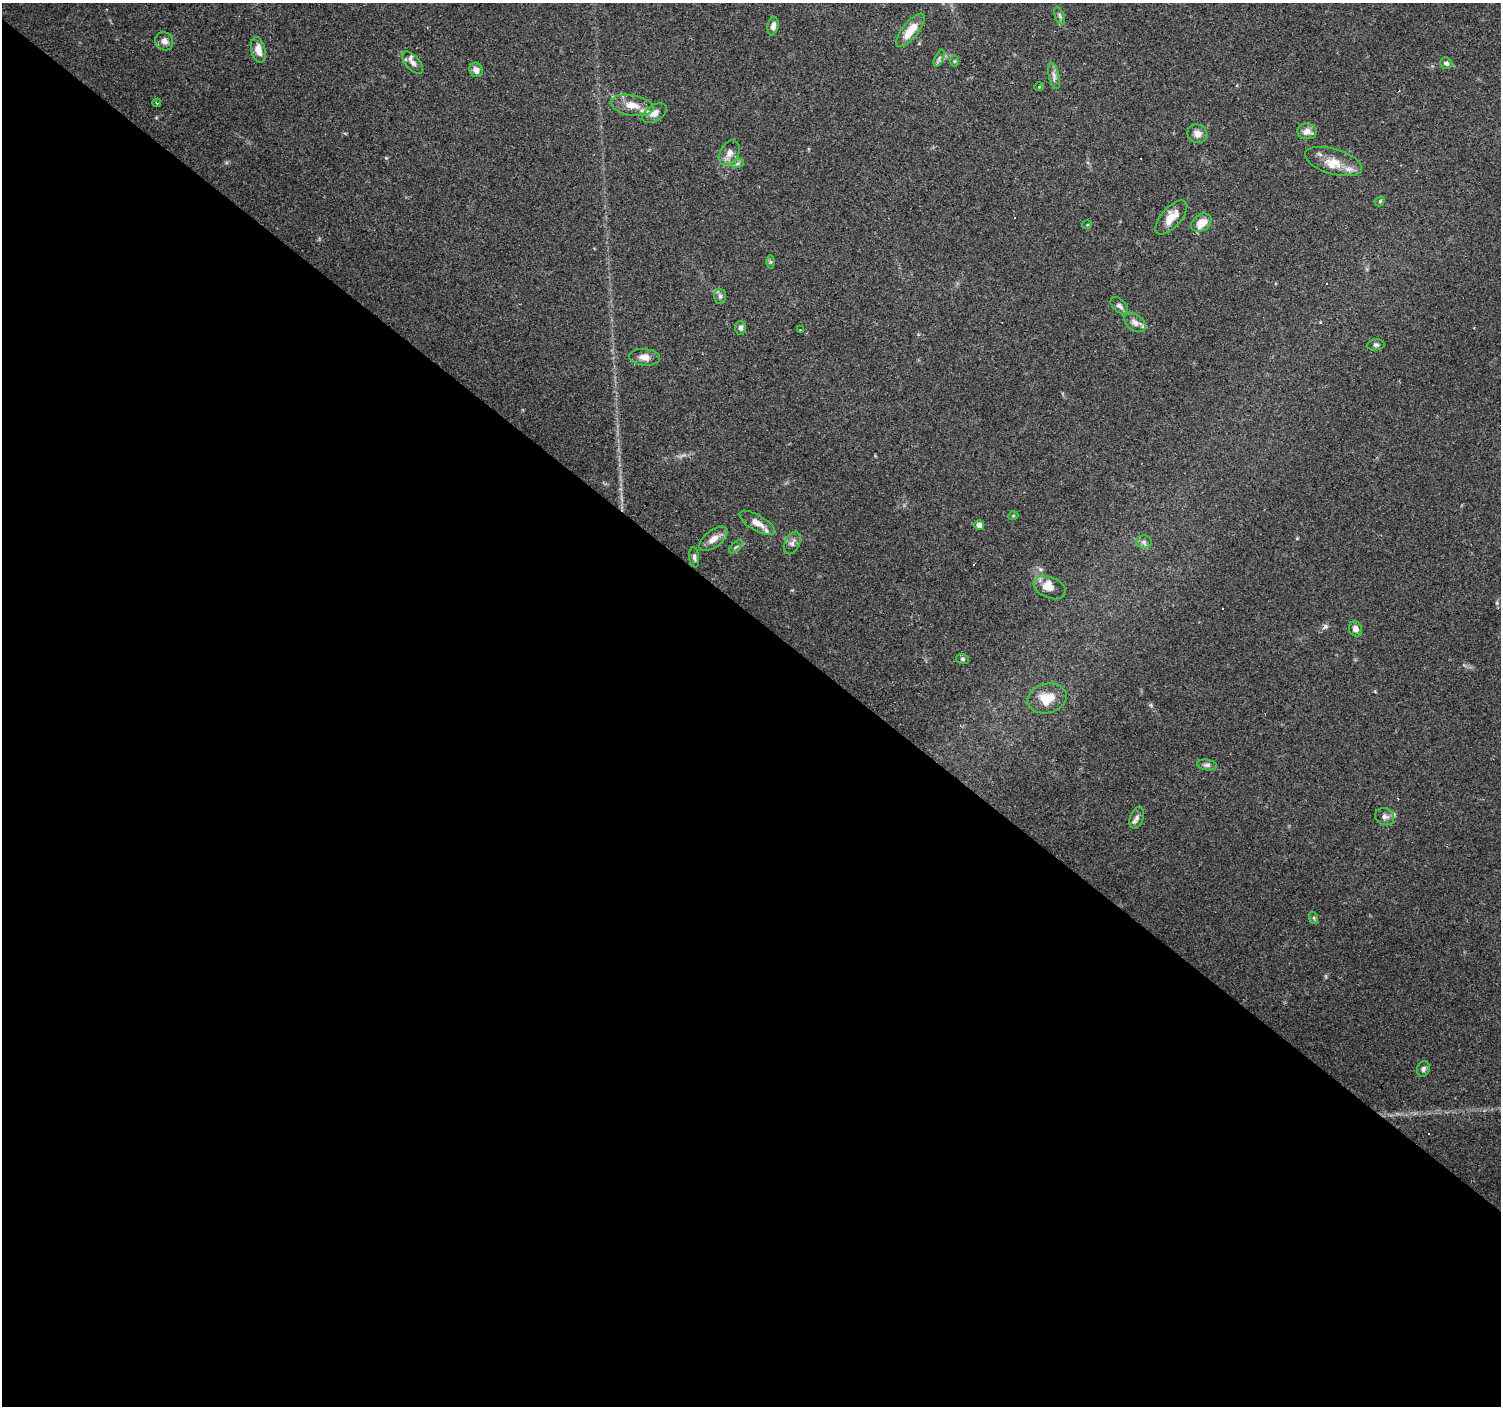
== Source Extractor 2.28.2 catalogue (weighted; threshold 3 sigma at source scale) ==
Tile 14 of 4 x 4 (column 2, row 4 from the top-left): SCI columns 1500-2998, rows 168-1571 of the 6000 x 6021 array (HDU 1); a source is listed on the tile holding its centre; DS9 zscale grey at full resolution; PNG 1503 x 1408 px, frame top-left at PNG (2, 3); each listed source drawn as its Kron ellipse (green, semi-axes under 4 px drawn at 4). Shown black and unused: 56% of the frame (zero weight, under 3 of 4 exposures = <1% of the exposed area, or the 3 px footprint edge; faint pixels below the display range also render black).
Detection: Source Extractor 2.28.2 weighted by HDU 2 'WHT'; one run over the whole footprint, this tile lists its part. Background 0.0746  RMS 0.0054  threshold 0.0242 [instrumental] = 3 sigma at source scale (4.5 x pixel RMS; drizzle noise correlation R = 1.50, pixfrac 1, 0.0396/0.0396 arcsec/px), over >= 5 px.
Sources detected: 61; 5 cosmic-ray / hot-pixel residue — neither listed nor drawn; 7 inside a brighter listed object's ellipse — not listed separately; the other 49 listed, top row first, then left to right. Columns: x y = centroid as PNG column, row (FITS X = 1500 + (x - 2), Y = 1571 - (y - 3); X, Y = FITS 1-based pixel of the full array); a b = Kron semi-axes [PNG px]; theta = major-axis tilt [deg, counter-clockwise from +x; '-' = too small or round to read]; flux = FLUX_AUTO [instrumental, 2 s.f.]
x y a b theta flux
1060 16 9 4 -67 1.2
773 26 9 5 81 2.7
910 30 20 7 51 9.5
164 41 9 8 - 3
258 50 13 7 -76 5.5
939 58 9 4 68 1.3
955 61 5 3 - 0.59
413 63 13 7 -48 2.7
1446 63 6 5 - 1.7
476 70 7 6 - 3.2
1054 76 13 5 -76 2.3
1039 87 5 3 - 0.45
157 103 4 3 - 0.67
632 105 22 10 -9 7
654 113 13 8 33 3.5
1307 131 10 8 -5 3.6
1197 134 10 9 - 3.7
729 153 13 9 61 3.8
1334 162 29 12 -16 9.4
738 163 6 4 19 1.1
1380 201 6 4 46 0.72
1171 217 21 10 49 8.4
1201 223 11 8 36 7.6
1087 225 5 3 - 0.5
770 262 6 4 90 0.85
720 296 7 6 - 1.5
1119 306 11 6 -44 2.1
1135 322 12 7 -37 2.8
740 328 7 5 -87 1.8
800 330 3 2 - 0.58
1376 345 9 5 6 1.2
645 357 15 8 -6 3.8
1013 516 5 3 - 0.51
757 523 20 7 -30 4.8
979 525 5 4 - 3.1
713 539 17 8 37 4.5
1144 542 8 6 -1 1.6
792 543 12 7 65 2.1
736 547 8 3 44 0.79
694 557 10 5 -84 1.5
1050 588 17 10 -24 5.7
1355 629 8 6 -68 3
963 659 6 5 - 1
1047 698 20 14 15 10
1207 765 10 5 -9 1.5
1385 817 10 8 -29 2.4
1137 818 11 6 71 2.2
1314 918 6 4 -72 0.81
1423 1069 8 6 76 1.7